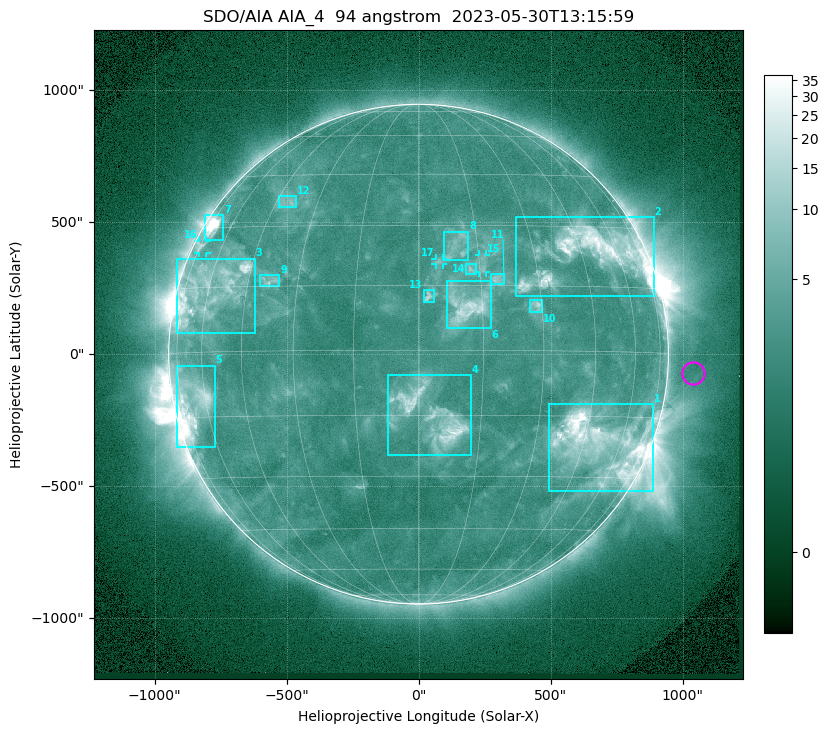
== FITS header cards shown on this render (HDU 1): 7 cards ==
TELESCOP= 'SDO/AIA '           / For AIA: SDO/AIA
INSTRUME= 'AIA_4   '           / For AIA: AIA_ATA1, AIA_ATA2, AIA_ATA3 or AIA_AT
WAVELNTH=                   94 / [angstrom] Wavelength
WAVEUNIT= 'angstrom'           / Wavelength unit: angstrom
DATE-OBS= '2023-05-30T13:15:59.122' / [ISO] Date when observation started; ISO 8
CTYPE1  = 'HPLN-TAN'           / CTYPE1: HPLN
CTYPE2  = 'HPLT-TAN'           / CTYPE2: HPLT

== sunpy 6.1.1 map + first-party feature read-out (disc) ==
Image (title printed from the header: SDO/AIA AIA_4  94 angstrom  2023-05-30T13:15:59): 1024 x 1024 px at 2.4 arcsec/px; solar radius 947 arcsec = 394 px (full disc in frame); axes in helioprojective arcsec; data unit not stated in the header (colour bar unlabelled)
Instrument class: DISC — disc imager (sunpy class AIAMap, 94 A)
Bright regions (active regions / flare kernels): reference = the median radial profile (limb darkening/brightening removed); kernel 9 px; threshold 5 sigma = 3.76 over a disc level ~2.55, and >= 1.15x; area >= 12 px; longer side >= 9 px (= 22 arcsec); searched inside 0.97 R_sun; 17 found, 17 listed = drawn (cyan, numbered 1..; 3 of them under ~33 arcsec drawn as corner ticks so the feature stays visible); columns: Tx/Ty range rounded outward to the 5 arcsec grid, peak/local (2 s.f.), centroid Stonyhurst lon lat
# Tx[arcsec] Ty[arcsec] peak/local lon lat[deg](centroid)
1 495..890 -520..-190 18 +51 -22
2 370..890 220..520 10 +48 +23
3 -915..-620 80..365 7.4 -59 +14
4 -115..200 -385..-80 7.8 +3 -15
5 -920..-770 -350..-40 12 -66 -11
6 105..275 95..275 6.7 +11 +10
7 -810..-740 435..525 16 -69 +30
8 95..190 355..465 3.2 +10 +24
9 -600..-525 255..300 4 -38 +16
10 420..470 155..210 4.8 +29 +10
11 270..325 265..305 4.5 +19 +17
12 -530..-460 560..600 3.3 -41 +37
13 20..60 200..245 4.7 +2 +12
14 180..220 305..345 3.9 +13 +19
15 230..255 310..380 3.4 +16 +20
16 -835..-805 385..430 3.6 -72 +25
17 65..90 340..365 3.1 +5 +21
Off-limb structures (1.02-1.3 R_sun): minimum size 162 px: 2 found; the strongest spans PA ~225..305 deg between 1.02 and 1.3 R_sun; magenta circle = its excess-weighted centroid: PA ~265 deg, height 1.1 R_sun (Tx ~1040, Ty ~-70 arcsec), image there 1.5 x the reference